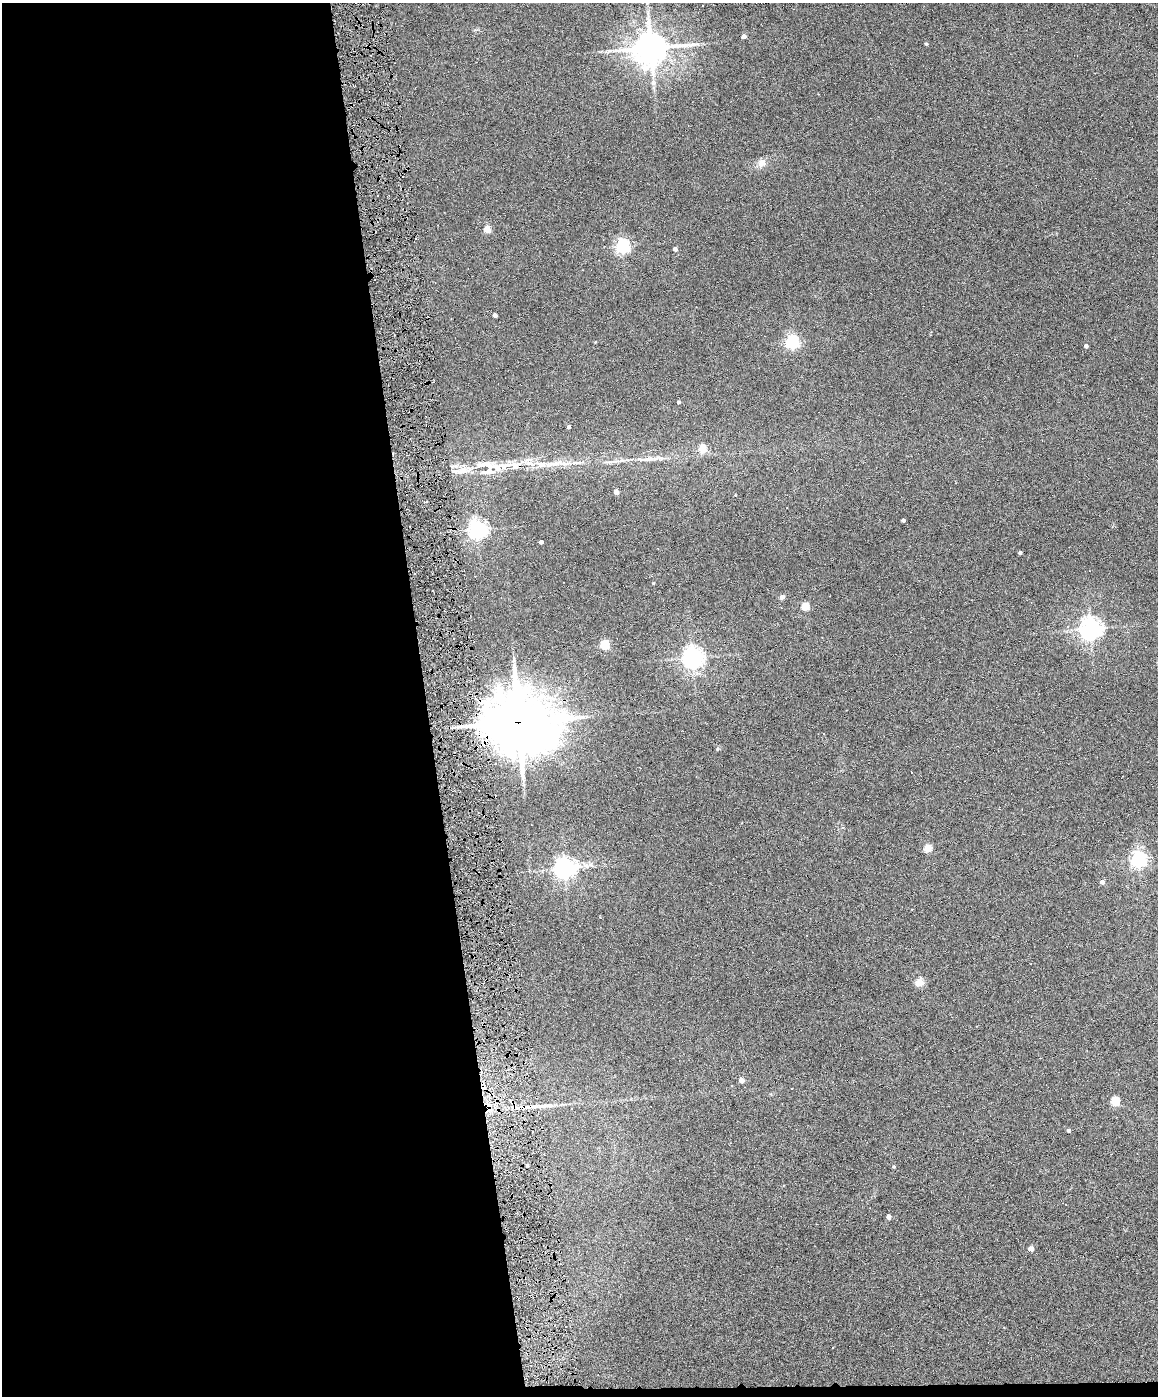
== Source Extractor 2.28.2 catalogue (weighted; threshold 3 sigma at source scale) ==
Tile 9 of 4 x 3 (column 1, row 3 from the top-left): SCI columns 1-1156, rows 238-1631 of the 4622 x 4551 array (HDU 1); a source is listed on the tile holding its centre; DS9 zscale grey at full resolution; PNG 1160 x 1398 px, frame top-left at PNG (2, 3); no overlay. Shown black and unused: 37% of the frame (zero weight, under 6 of 12 exposures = <1% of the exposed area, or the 3 px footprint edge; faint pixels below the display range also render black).
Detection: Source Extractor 2.28.2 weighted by HDU 2 'WHT'; one run over the whole footprint, this tile lists its part. Background 0.0669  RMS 0.0034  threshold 0.0138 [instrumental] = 3 sigma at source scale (4.09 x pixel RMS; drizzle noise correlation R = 1.36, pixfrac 0.8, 0.05/0.05 arcsec/px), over >= 5 px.
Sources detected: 73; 19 cosmic-ray / hot-pixel residue — not listed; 4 inside a brighter listed object's ellipse — not listed separately; the other 50 listed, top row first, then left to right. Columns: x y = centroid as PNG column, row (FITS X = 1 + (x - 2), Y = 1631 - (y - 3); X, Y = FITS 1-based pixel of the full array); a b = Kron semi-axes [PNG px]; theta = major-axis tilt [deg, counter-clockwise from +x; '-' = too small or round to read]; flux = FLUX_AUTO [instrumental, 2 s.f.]
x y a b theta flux
744 36 4 4 - 1.5
926 44 4 3 - 0.44
651 48 11 10 - 620
761 163 12 10 57 2.1
407 193 4 3 - 0.31
487 229 4 4 - 6.3
622 246 6 5 - 70
675 249 4 4 - 1.4
495 315 4 3 - 1
792 342 5 5 - 65
1086 346 4 4 - 0.91
679 402 4 4 - 0.52
569 427 4 3 - 0.69
702 448 5 4 - 10
644 459 25 5 2 2.7
615 461 11 5 6 1.3
527 463 25 7 -12 3.8
553 464 35 8 9 5.8
505 466 19 10 15 3.9
489 469 17 11 72 5.1
460 471 33 11 11 4.9
616 492 4 4 - 1.6
903 520 4 3 - 0.71
477 530 7 6 - 140
541 542 4 4 - 1.2
1020 553 3 3 - 0.73
782 597 7 5 33 0.91
805 607 4 4 - 9.7
1090 629 7 7 - 220
454 638 3 2 - 0.41
604 645 5 5 - 17
692 658 7 6 - 200
519 722 24 21 -15 1600
717 749 5 5 - 0.41
496 764 3 3 - 0.35
927 849 4 4 - 9.9
1138 859 6 6 - 98
565 869 7 7 - 190
1102 882 4 4 - 1.1
919 982 10 9 - 2.3
741 1080 4 4 - 2.4
732 1086 3 3 - 0.26
792 1088 2 2 - 0.23
1115 1102 5 5 - 14
541 1106 19 6 8 2.7
1068 1130 4 4 - 0.5
527 1165 3 3 - 0.43
894 1167 4 3 - 0.35
888 1217 5 4 - 1.4
1031 1249 4 4 - 2.1
Overlapping masked pixels (flux is a lower limit): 2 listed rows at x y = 519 722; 541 1106
Unlisted compact peaks at least as high as the median listed source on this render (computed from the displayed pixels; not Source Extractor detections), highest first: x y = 653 583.